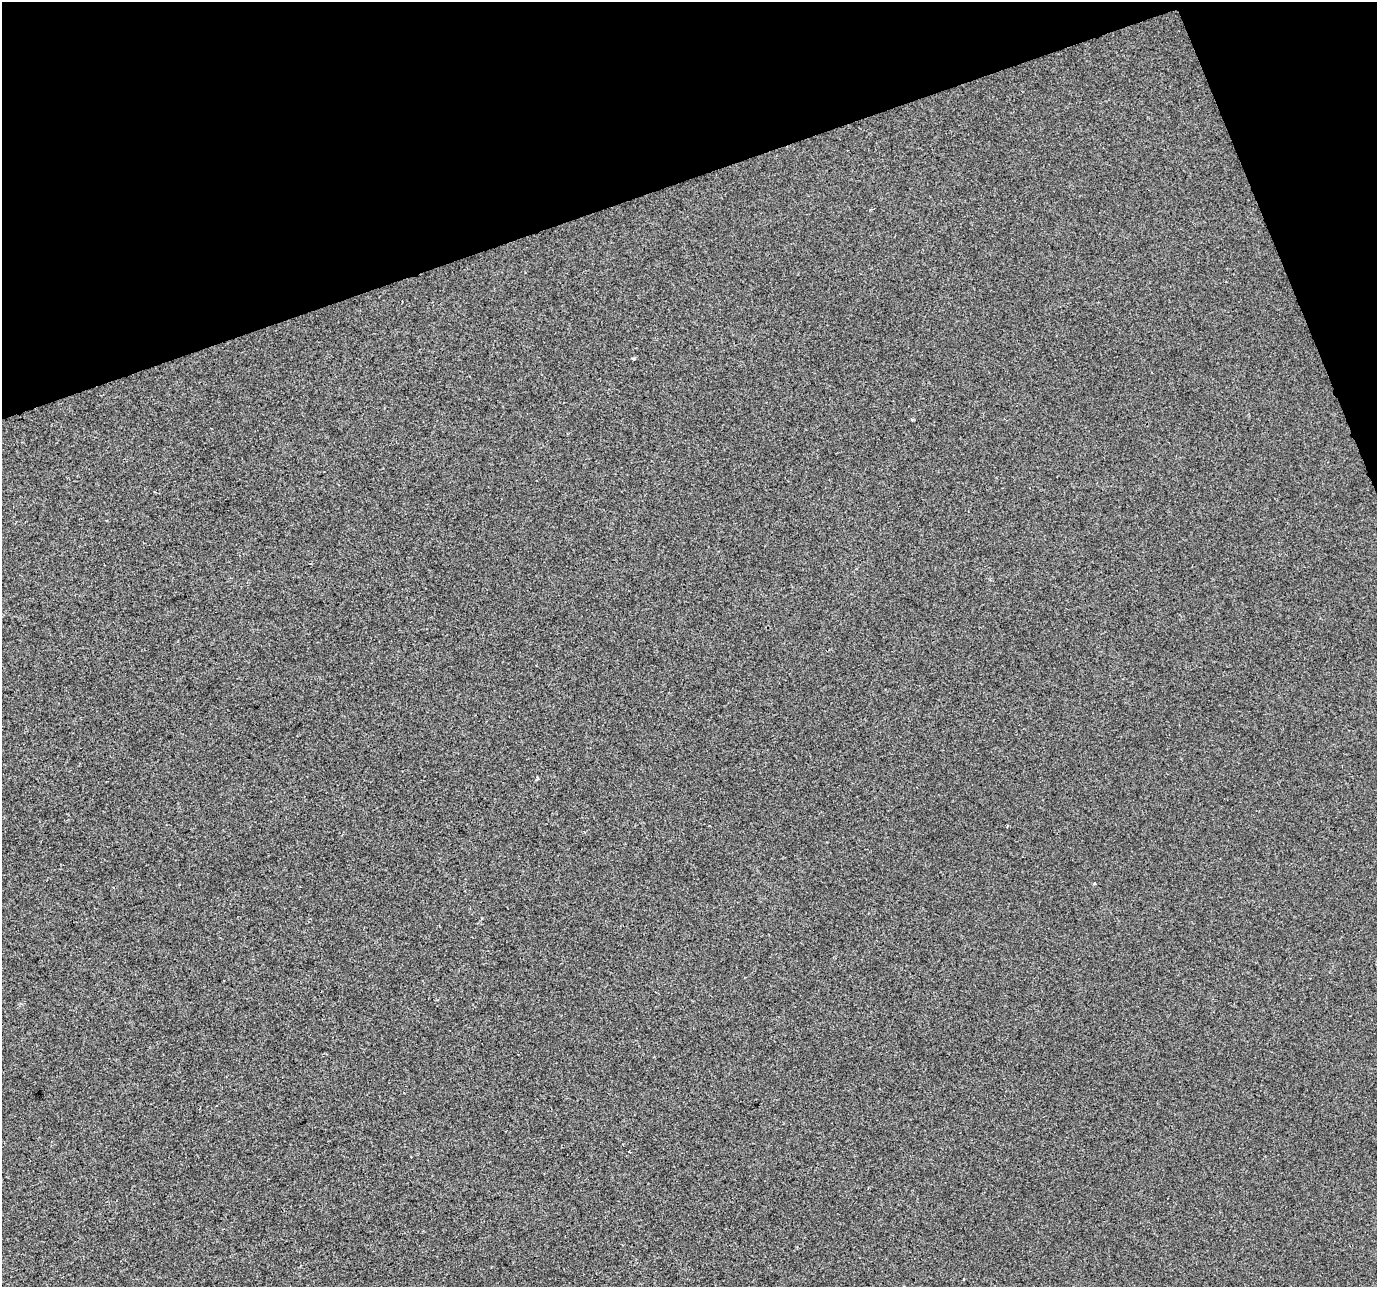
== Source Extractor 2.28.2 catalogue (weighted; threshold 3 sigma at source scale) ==
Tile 3 of 4 x 4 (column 3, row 1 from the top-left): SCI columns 2753-4127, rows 3984-5268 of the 5503 x 5342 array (HDU 1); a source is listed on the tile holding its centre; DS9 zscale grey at full resolution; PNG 1379 x 1289 px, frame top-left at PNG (2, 2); no overlay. Shown black and unused: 17% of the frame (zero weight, under 2 of 3 exposures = <1% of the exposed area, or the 3 px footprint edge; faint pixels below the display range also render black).
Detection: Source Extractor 2.28.2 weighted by HDU 2 'WHT'; one run over the whole footprint, this tile lists its part. Background -2.12e-04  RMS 0.0042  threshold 0.0189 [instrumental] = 3 sigma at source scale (4.5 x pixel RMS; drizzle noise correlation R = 1.50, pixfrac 1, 0.0396/0.0396 arcsec/px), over >= 5 px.
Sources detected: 3; all 3 listed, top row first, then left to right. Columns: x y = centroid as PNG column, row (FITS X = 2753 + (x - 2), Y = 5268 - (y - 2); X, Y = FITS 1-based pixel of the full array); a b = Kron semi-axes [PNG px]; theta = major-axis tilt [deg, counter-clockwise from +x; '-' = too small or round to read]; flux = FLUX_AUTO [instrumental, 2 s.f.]
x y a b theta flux
634 359 3 3 - 1.1
537 778 5 3 - 0.79
630 1152 3 2 - 0.62